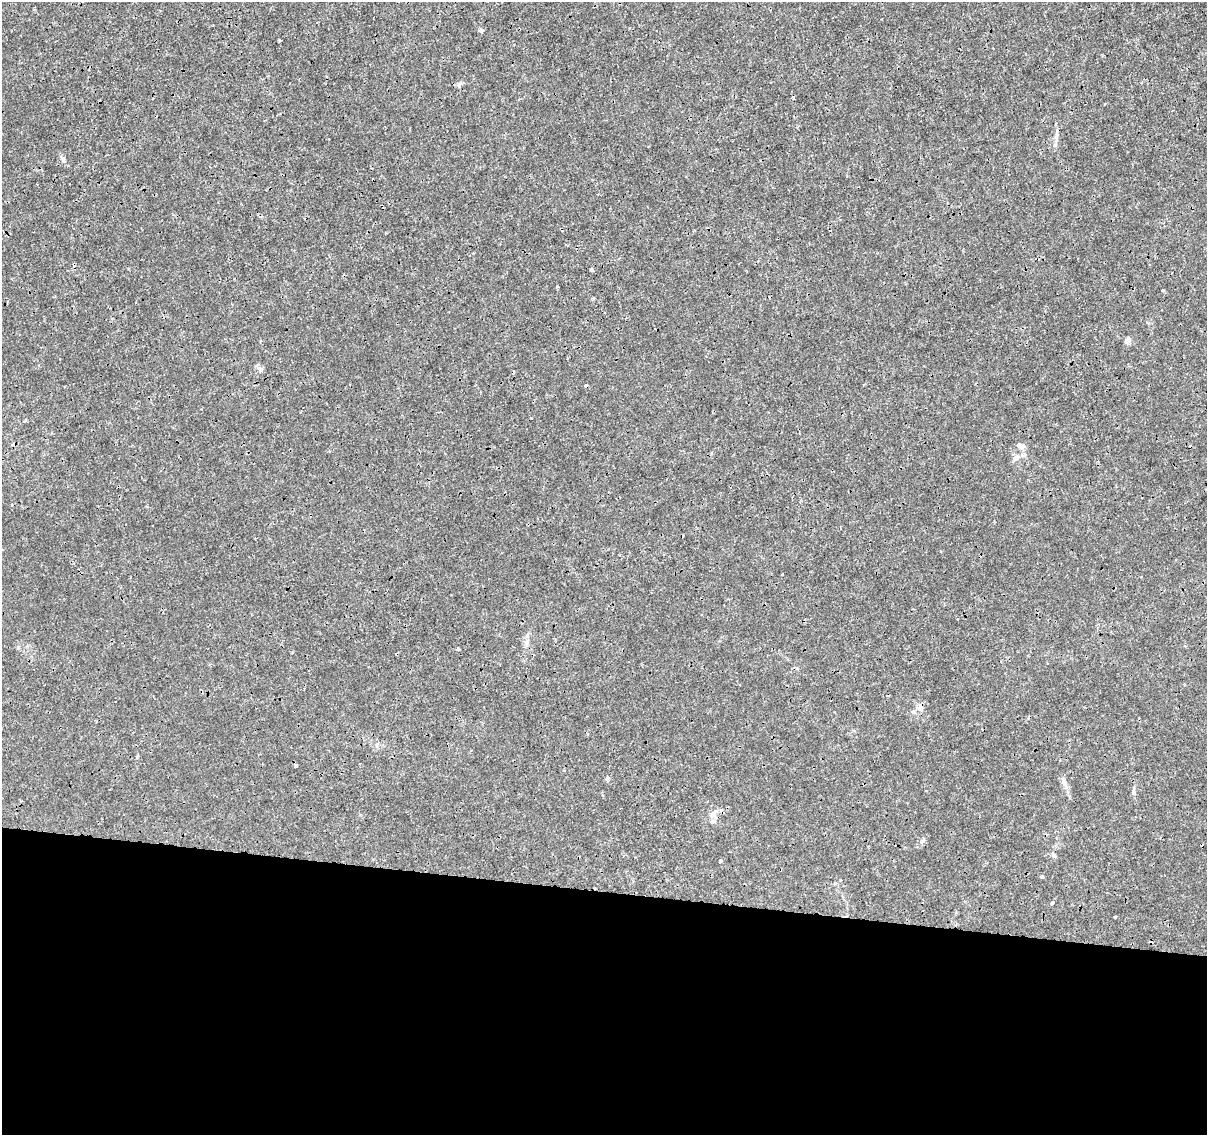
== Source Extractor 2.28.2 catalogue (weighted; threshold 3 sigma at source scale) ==
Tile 14 of 4 x 4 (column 2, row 4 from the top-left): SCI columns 1216-2420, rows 285-1417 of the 4831 x 5041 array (HDU 1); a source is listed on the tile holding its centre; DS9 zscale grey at full resolution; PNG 1209 x 1137 px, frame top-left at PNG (2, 2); no overlay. Shown black and unused: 22% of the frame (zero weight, under 3 of 4 exposures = <1% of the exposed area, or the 3 px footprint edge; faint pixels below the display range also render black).
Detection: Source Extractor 2.28.2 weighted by HDU 2 'WHT'; one run over the whole footprint, this tile lists its part. Background 1.45e-04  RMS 7.4e-04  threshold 0.00333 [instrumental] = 3 sigma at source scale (4.5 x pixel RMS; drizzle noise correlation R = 1.50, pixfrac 1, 0.0396/0.0396 arcsec/px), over >= 5 px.
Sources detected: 27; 4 cosmic-ray / hot-pixel residue — not listed; the other 23 listed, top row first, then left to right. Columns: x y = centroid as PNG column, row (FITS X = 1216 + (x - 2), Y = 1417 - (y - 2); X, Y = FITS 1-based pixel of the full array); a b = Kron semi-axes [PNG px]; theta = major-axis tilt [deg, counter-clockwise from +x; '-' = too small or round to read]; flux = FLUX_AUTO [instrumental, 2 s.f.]
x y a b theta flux
481 31 4 4 - 0.45
279 41 5 3 - 0.081
1056 137 9 5 84 0.24
63 159 8 6 -52 0.19
591 270 4 3 - 0.12
557 287 3 2 - 0.068
1128 340 7 6 - 0.35
261 369 9 6 -17 0.21
1020 446 10 7 -39 0.3
1016 458 9 6 38 0.26
527 642 8 6 71 0.25
458 649 4 3 - 0.075
921 707 11 7 72 0.32
296 765 4 3 - 0.11
607 779 7 5 -80 0.14
1064 782 14 7 -73 0.38
1133 792 8 4 -82 0.15
712 821 7 6 - 0.2
1054 856 6 4 18 0.1
720 861 3 3 - 0.14
1042 876 4 3 - 0.17
1052 903 5 3 - 0.19
1115 917 3 3 - 0.088
Overlapping masked pixels (flux is a lower limit): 1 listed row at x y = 921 707
Unlisted compact peaks at least as high as the median listed source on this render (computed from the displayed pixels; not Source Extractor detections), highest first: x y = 1163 290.